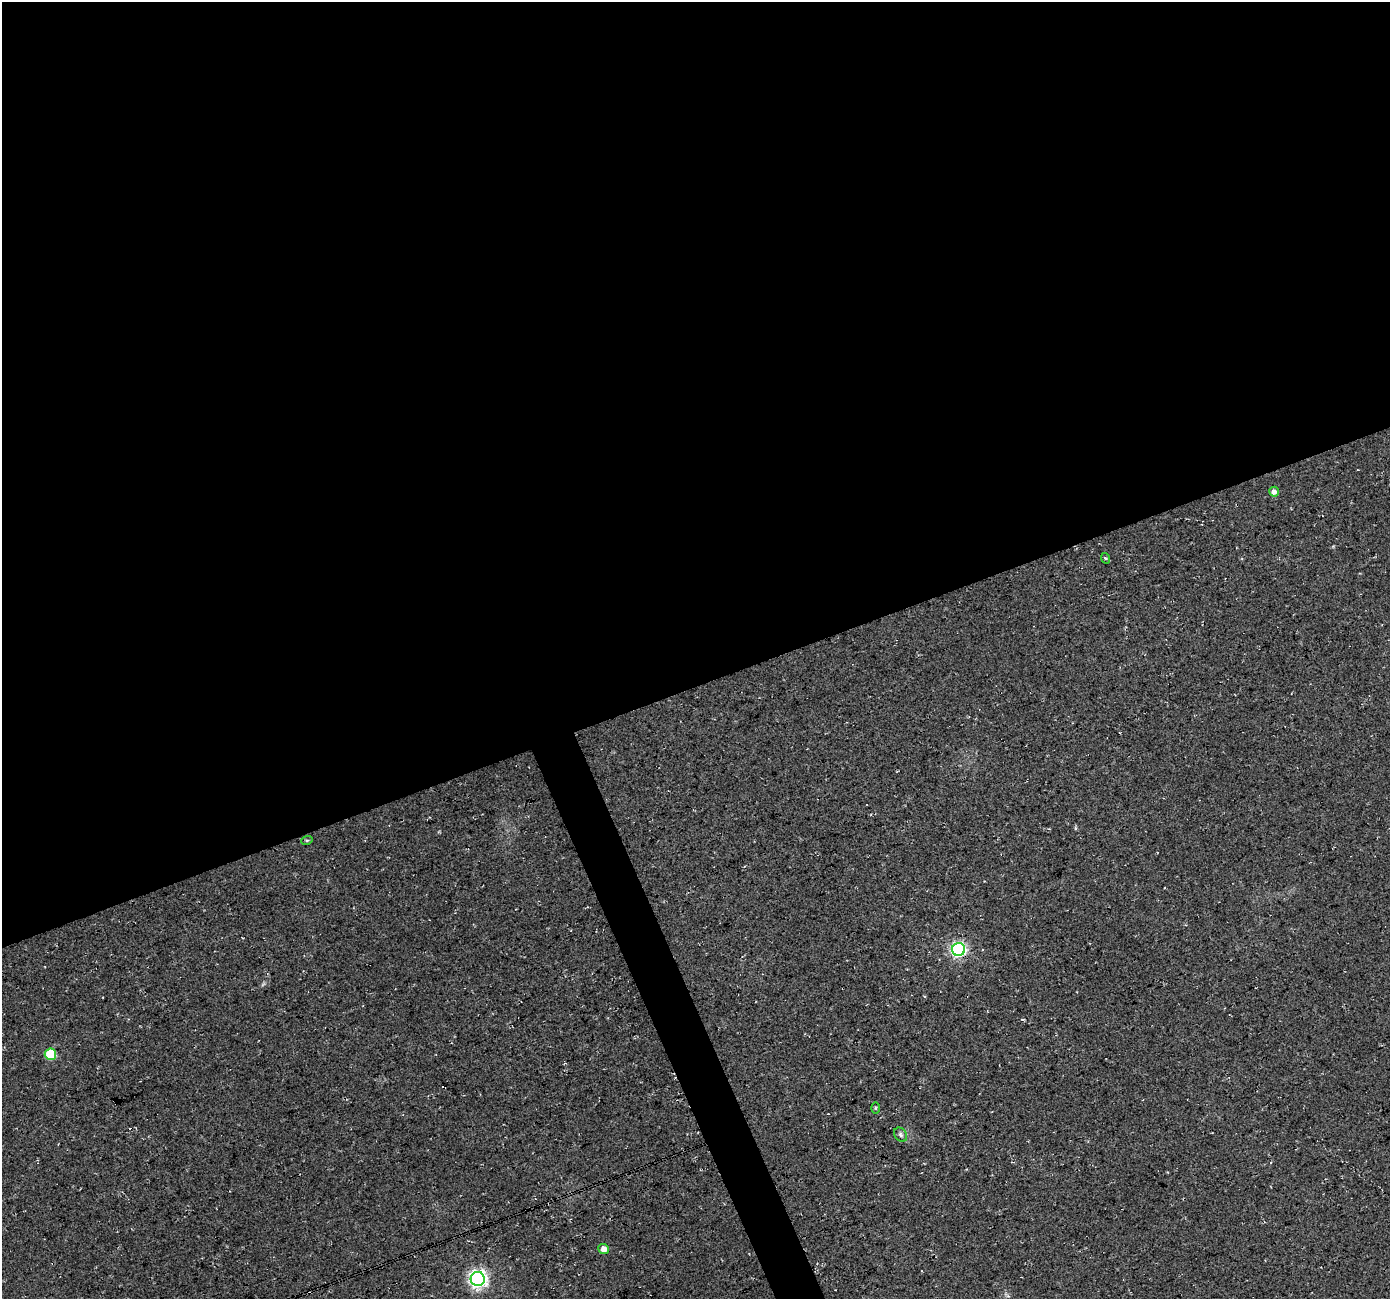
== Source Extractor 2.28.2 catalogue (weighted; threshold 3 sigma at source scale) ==
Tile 2 of 4 x 4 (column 2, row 1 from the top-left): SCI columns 1390-2777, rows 4024-5320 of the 5553 x 5399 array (HDU 1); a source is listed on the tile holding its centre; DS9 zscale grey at full resolution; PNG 1392 x 1301 px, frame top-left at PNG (2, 2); each listed source drawn as its Kron ellipse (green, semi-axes under 4 px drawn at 4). Shown black and unused: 54% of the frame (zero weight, under 3 of 4 exposures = <1% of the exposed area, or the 3 px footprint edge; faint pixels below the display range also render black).
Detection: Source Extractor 2.28.2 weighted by HDU 2 'WHT'; one run over the whole footprint, this tile lists its part. Background 0.0328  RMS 0.0079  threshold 0.0356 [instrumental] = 3 sigma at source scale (4.5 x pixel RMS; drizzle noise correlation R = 1.50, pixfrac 1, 0.0396/0.0396 arcsec/px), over >= 5 px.
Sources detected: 10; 1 cosmic-ray / hot-pixel residue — neither listed nor drawn; the other 9 listed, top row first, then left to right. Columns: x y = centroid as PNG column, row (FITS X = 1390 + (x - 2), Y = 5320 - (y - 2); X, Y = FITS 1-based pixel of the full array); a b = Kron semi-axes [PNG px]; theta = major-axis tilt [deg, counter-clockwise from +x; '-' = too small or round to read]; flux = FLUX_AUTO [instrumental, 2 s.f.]
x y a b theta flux
1274 492 5 4 - 3.9
1105 558 5 3 - 0.92
307 840 6 3 18 0.83
959 950 6 6 - 210
50 1054 6 5 - 46
875 1108 6 4 89 0.78
900 1135 7 6 - 1.9
604 1249 5 5 - 5.8
478 1279 7 7 - 320
Overlapping masked pixels (flux is a lower limit): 1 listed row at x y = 959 950